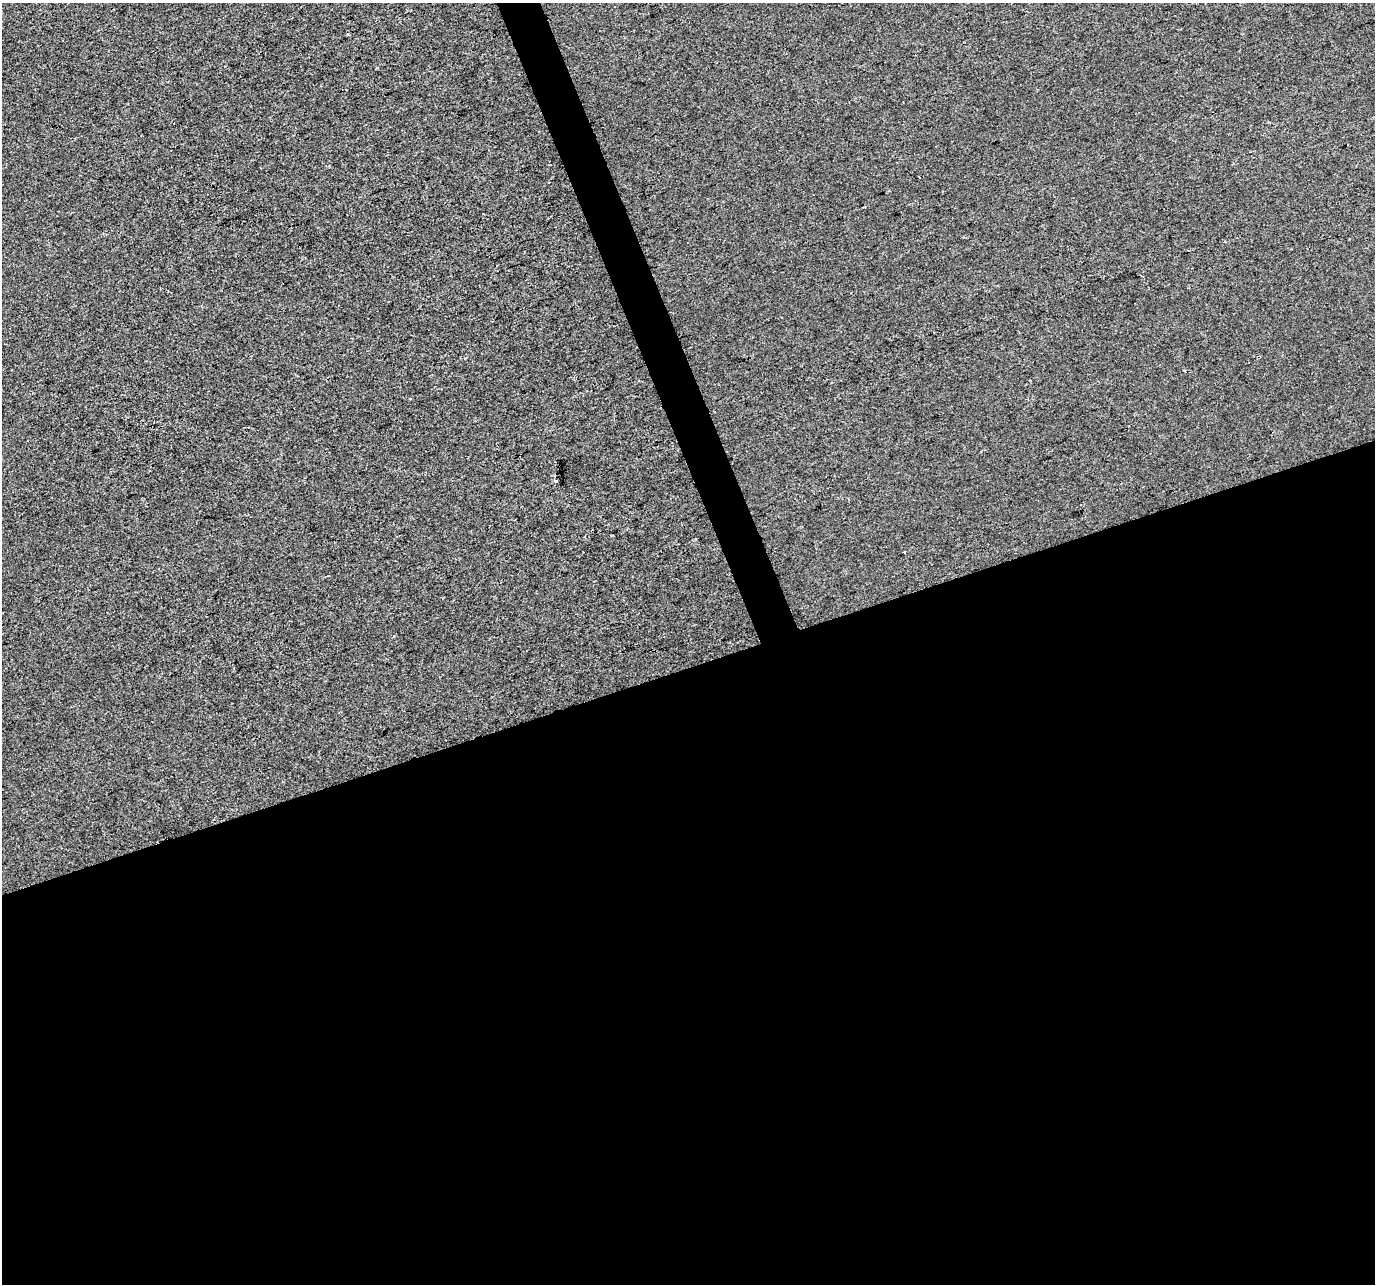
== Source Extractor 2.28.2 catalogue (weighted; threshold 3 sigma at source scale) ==
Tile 15 of 4 x 4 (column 3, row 4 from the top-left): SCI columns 2747-4119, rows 128-1409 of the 5491 x 5328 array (HDU 1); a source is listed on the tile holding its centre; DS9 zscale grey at full resolution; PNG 1377 x 1286 px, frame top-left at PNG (2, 3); no overlay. Shown black and unused: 50% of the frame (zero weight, under 2 of 3 exposures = <1% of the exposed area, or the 3 px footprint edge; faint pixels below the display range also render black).
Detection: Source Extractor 2.28.2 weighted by HDU 2 'WHT'; one run over the whole footprint, this tile lists its part. Background -7.56e-05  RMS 0.0056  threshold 0.0252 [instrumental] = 3 sigma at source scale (4.5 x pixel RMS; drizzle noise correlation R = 1.50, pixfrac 1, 0.0396/0.0396 arcsec/px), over >= 5 px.
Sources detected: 4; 1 cosmic-ray / hot-pixel residue — not listed; the other 3 listed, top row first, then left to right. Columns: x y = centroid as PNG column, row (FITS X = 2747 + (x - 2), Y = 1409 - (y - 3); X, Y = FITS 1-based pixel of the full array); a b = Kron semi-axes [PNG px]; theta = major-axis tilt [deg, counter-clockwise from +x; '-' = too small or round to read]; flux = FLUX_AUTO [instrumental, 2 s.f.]
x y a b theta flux
348 34 3 3 - 0.73
556 481 3 3 - 4.4
904 552 2 2 - 0.61